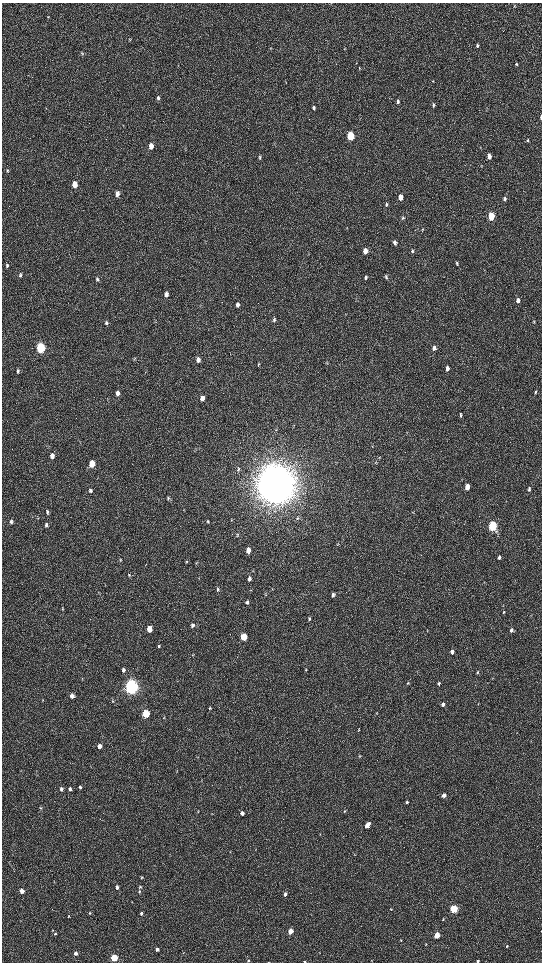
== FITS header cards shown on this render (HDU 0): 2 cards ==
NAXIS1  =                 1080 / length of data axis 1
NAXIS2  =                 1920 / length of data axis 2

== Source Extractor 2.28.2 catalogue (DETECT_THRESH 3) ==
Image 1080 x 1920 px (HDU 0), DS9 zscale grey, zoomed out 1/2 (1 PNG px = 2 x 2 image px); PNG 544 x 964 px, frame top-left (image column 1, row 1919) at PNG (2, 3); no overlay
Background 522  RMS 36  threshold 107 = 3 sigma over >= 5 px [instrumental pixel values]
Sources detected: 147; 4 cannot appear on this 1/2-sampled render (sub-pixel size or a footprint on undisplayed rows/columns) and are not listed; the other 143 listed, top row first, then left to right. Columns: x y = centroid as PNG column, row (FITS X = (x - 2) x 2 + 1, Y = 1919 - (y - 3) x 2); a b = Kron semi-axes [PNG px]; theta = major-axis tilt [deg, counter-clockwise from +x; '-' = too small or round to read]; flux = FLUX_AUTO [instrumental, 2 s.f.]
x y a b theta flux
514 6 4 2 - 4.4e+03
48 17 4 2 - 4.4e+03
130 40 4 3 - 6.9e+03
477 45 4 3 - 1.1e+04
82 53 5 4 - 9.4e+03
516 64 4 3 - 7.3e+03
359 68 5 2 - 4.7e+03
158 98 6 4 -73 1.7e+04
398 101 6 4 85 1.3e+04
433 105 5 3 - 9.4e+03
314 108 5 3 - 1.3e+04
541 117 5 2 - 2.8e+04
350 136 5 4 - 4.0e+05
528 141 4 3 - 7.6e+03
151 146 5 4 - 6.5e+04
489 156 5 3 - 4.8e+04
260 157 5 3 - 8.3e+03
7 170 5 3 - 6.8e+03
75 184 5 4 - 1.1e+05
117 194 5 4 - 3.5e+04
400 197 5 4 - 7.1e+04
505 199 5 3 - 1.8e+04
386 204 5 4 - 1.2e+04
491 216 5 4 - 3.2e+05
403 218 5 4 - 9.0e+03
422 229 5 2 - 4.0e+03
394 242 5 3 - 2.5e+04
365 251 5 4 - 4.4e+04
412 251 6 4 86 1.1e+04
457 263 6 3 -83 8.8e+03
7 266 5 3 - 1.2e+04
20 275 5 3 - 9.2e+03
386 276 5 4 - 9.4e+03
366 277 5 4 - 1.2e+04
97 279 5 4 - 1.2e+04
166 294 5 4 - 2.9e+04
518 300 6 4 -87 3.3e+04
238 305 5 4 - 2.4e+04
274 319 6 4 81 1.4e+04
534 321 4 2 - 4.6e+03
106 323 5 3 - 1.0e+04
40 348 5 4 - 9.1e+05
434 348 6 4 80 2.6e+04
134 359 7 3 77 8.2e+03
198 360 6 4 90 3.8e+04
258 365 6 2 83 7.0e+03
447 368 5 4 - 3.2e+04
18 371 5 4 - 1.2e+04
535 392 5 3 - 9.7e+03
117 393 5 4 - 3.4e+04
202 398 5 4 - 5.4e+04
460 414 4 3 - 7.5e+03
461 416 4 3 - 7.0e+03
372 446 3 2 - 3.6e+03
52 456 5 4 - 4.4e+04
376 462 4 3 - 5.6e+03
92 464 5 4 - 1.2e+05
238 469 6 3 79 9.5e+03
276 484 15 13 86 2.4e+07
467 487 5 3 - 7.1e+04
529 489 5 3 - 1.2e+04
90 490 5 4 - 1.4e+04
168 498 6 4 -88 1.0e+04
47 512 6 4 -72 1.3e+04
297 518 5 4 - 8.9e+03
208 521 5 3 - 7.5e+03
11 522 6 5 - 1.7e+04
46 525 6 4 -81 1.3e+04
492 526 5 4 - 9.4e+05
237 534 4 2 - 4.9e+03
248 550 5 4 - 6.9e+04
499 557 4 3 - 1.7e+04
120 561 4 2 - 4.2e+03
187 561 5 3 - 6.2e+03
129 575 4 3 - 7.1e+03
249 579 5 4 - 2.0e+04
217 589 5 4 - 1.1e+04
333 595 4 4 - 1.4e+04
247 602 5 4 - 1.4e+04
62 609 4 3 - 5.9e+03
503 612 5 3 - 7.1e+03
309 619 5 3 - 9.2e+03
192 625 5 4 - 1.5e+04
149 629 5 4 - 9.0e+04
511 630 4 3 - 2.0e+04
244 637 5 4 - 2.0e+05
159 646 4 3 - 1.1e+04
452 652 5 3 - 2.2e+04
192 655 4 3 - 5.5e+03
123 670 5 4 - 1.7e+04
306 670 3 3 - 4.7e+03
477 672 5 3 - 8.5e+03
82 680 4 2 - 3.9e+03
407 683 4 3 - 6.9e+03
439 684 3 2 - 1.1e+04
131 687 6 5 - 3.7e+06
72 696 5 4 - 3.5e+04
43 700 4 3 - 5.3e+03
113 701 5 3 - 6.1e+03
443 704 5 3 - 1.8e+04
210 708 4 3 - 7.3e+03
146 714 4 4 - 4.4e+05
164 717 4 3 - 4.3e+03
359 730 4 3 - 5.0e+03
99 746 4 4 - 3.7e+04
360 756 4 3 - 6.7e+03
80 787 4 3 - 1.1e+04
61 789 5 4 - 1.5e+04
70 789 4 3 - 2.0e+04
444 795 4 3 - 3.5e+04
406 802 4 3 - 1.3e+04
41 808 4 3 - 7.3e+03
198 811 4 3 - 5.4e+03
344 811 4 3 - 7.2e+03
242 813 4 4 - 2.8e+04
367 825 6 3 52 6.4e+04
320 834 3 2 - 3.6e+03
343 836 3 3 - 4.7e+03
255 850 3 2 - 3.0e+03
142 877 4 4 - 8.6e+03
117 887 4 4 - 1.9e+04
140 887 4 4 - 8.6e+03
22 891 4 4 - 5.4e+04
139 891 4 4 - 9.5e+03
285 894 4 4 - 2.1e+04
454 909 4 3 - 5.1e+05
90 913 4 3 - 7.0e+03
141 913 4 3 - 1.4e+04
69 916 4 3 - 5.8e+03
443 919 4 3 - 6.0e+03
290 931 4 3 - 1.0e+05
541 931 2 2 - 2.3e+03
55 934 4 3 - 8.2e+03
437 935 4 3 - 1.4e+05
401 940 3 3 - 4.2e+03
507 946 3 2 - 5.3e+03
157 949 4 3 - 2.6e+04
76 953 3 3 - 2.7e+04
114 958 4 3 - 3.8e+05
371 960 3 2 - 2.5e+03
248 961 3 3 - 4.7e+03
305 961 2 2 - 5.0e+03
478 961 4 3 - 9.6e+03
At the frame edge (FLAGS 8, measured only in part): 4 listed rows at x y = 541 117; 541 931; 305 961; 478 961
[4 sub-pixel or undisplayed-footprint detections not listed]